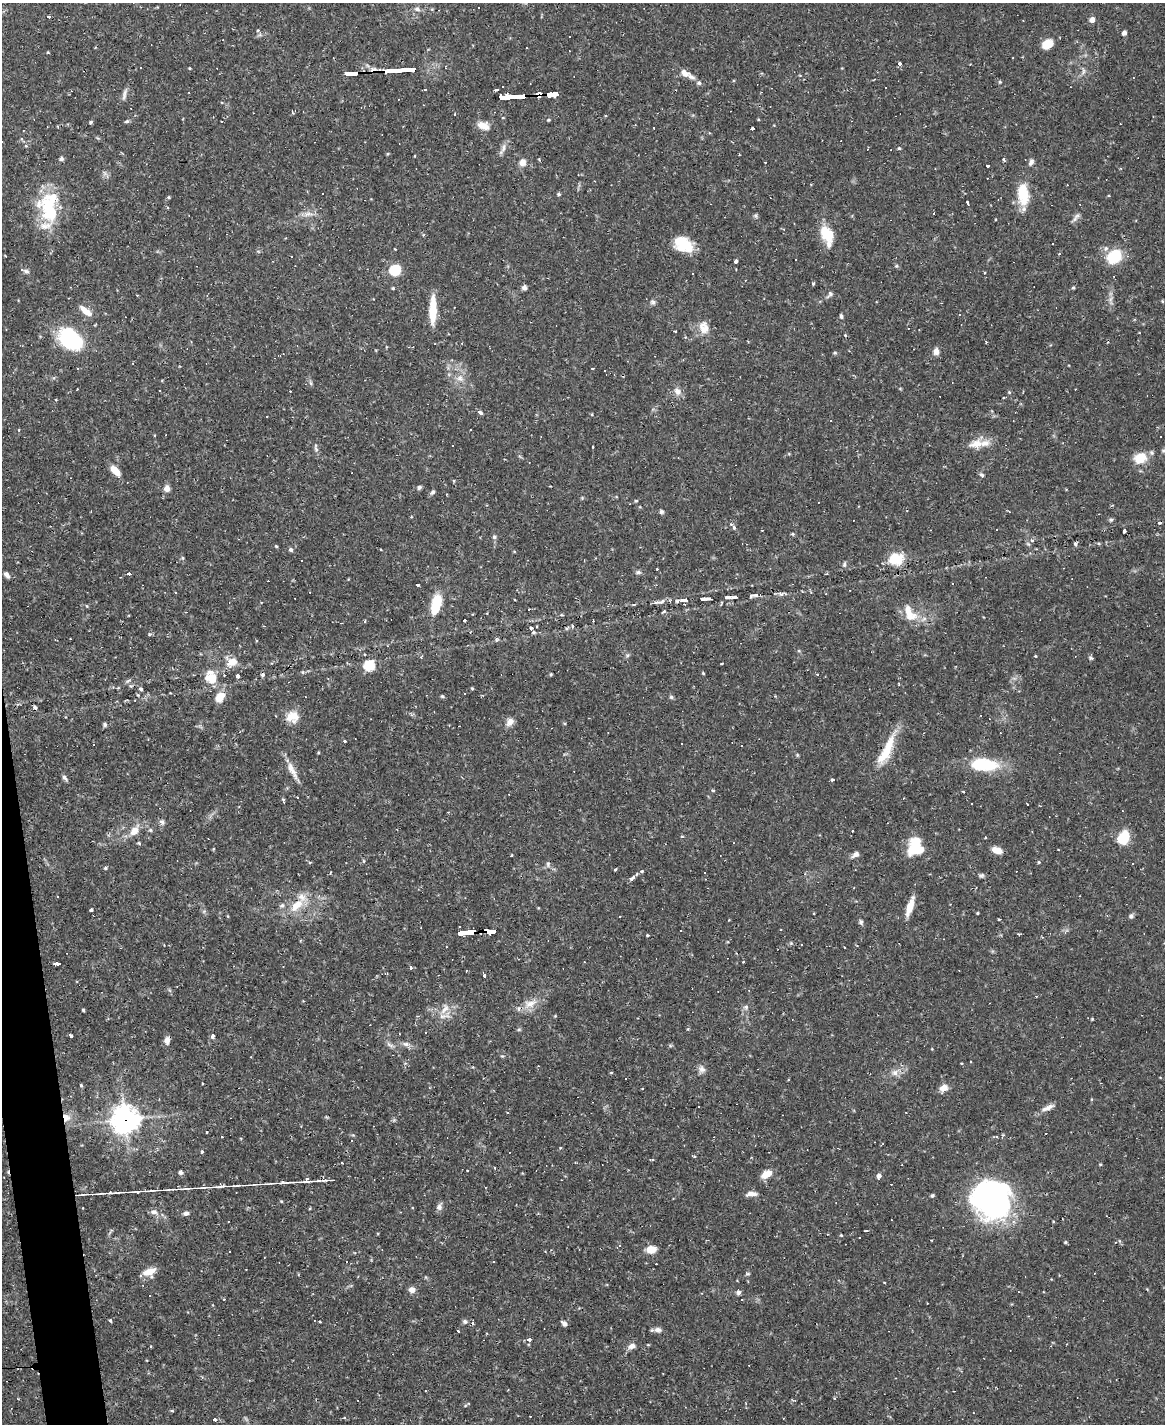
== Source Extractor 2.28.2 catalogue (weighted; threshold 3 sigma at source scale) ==
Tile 7 of 4 x 3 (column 3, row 2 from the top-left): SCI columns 2329-3491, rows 1660-3081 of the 4655 x 4634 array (HDU 1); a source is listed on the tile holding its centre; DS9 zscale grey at full resolution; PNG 1167 x 1426 px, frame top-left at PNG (2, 3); no overlay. Shown black and unused: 2% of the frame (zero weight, under 2 of 3 exposures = <1% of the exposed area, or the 3 px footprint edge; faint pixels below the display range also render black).
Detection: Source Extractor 2.28.2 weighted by HDU 2 'WHT'; one run over the whole footprint, this tile lists its part. Background 0.12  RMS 0.0033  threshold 0.0147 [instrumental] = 3 sigma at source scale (4.5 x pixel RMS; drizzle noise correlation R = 1.50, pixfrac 1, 0.05/0.05 arcsec/px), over >= 5 px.
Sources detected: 371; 3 inside a brighter object's white glare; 87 cosmic-ray / hot-pixel residue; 4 long thin detections or spike segments (spike, bleed or trail) — not listed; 16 inside a brighter listed object's ellipse — not listed separately; the other 261 listed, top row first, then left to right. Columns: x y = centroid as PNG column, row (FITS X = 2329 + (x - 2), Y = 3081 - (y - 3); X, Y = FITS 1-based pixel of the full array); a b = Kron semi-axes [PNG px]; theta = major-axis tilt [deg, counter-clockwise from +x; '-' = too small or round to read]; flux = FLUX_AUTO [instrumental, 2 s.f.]
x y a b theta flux
417 9 8 5 -11 1
49 16 4 3 - 11
1092 20 5 5 - 2.3
258 30 4 4 - 0.45
1124 33 5 4 - 1.1
569 37 3 3 - 0.4
1047 44 9 7 34 6.7
899 63 4 3 - 30
190 68 3 3 - 0.29
399 69 29 3 4 280
1083 71 10 4 90 0.86
353 73 12 3 2 100
685 73 15 9 -29 2.6
1000 82 5 4 - 0.36
699 83 6 6 - 0.73
425 90 3 3 - 0.67
496 90 3 3 - 6.2
124 94 19 4 76 1.2
539 94 6 4 0 58
552 94 10 4 3 96
508 97 20 4 -2 210
503 118 4 3 - 0.31
549 120 5 4 - 0.37
126 121 6 4 26 0.57
91 122 4 3 - 0.56
483 125 15 9 -21 3.5
654 128 3 2 - 0.28
753 129 3 3 - 19
899 148 4 4 - 0.4
503 149 20 5 64 1.6
61 158 6 5 - 0.69
1004 159 4 4 - 0.59
522 162 9 8 - 2
765 162 2 2 - 0.25
1031 162 9 6 69 1.1
987 166 4 3 - 5.7
559 194 5 4 - 0.45
1023 194 25 12 -85 10
169 197 4 3 - 0.36
968 203 3 3 - 3.7
48 206 30 26 6 16
168 208 4 2 - 0.26
308 214 14 5 1 1.8
756 216 6 4 -72 0.51
1075 219 9 6 60 1.1
784 229 4 3 - 0.35
827 234 20 14 -55 7.4
1052 243 3 3 - 0.82
683 244 22 14 -33 9.5
1106 248 8 6 75 0.98
1114 257 12 9 42 15
796 260 3 3 - 1.6
736 261 4 3 - 0.94
896 266 5 5 - 0.42
395 270 6 5 - 30
26 271 8 5 -11 0.73
813 284 4 4 - 0.4
393 288 4 4 - 0.35
524 288 7 6 - 0.83
1073 288 4 3 - 0.4
830 294 10 5 59 0.9
1162 301 5 4 - 0.37
653 302 7 6 - 0.78
433 310 31 7 89 7.8
86 311 16 6 -41 3.7
841 316 5 4 - 0.67
704 328 17 13 -77 3.8
845 335 4 3 - 0.32
71 339 26 18 -38 28
936 351 8 7 - 1.6
835 353 5 4 - 0.42
592 368 3 2 - 0.54
460 378 10 9 - 2.3
311 383 7 4 -71 0.53
677 391 11 9 -54 2
1004 397 3 2 - 0.33
480 412 5 4 - 1.2
19 430 4 3 - 0.27
976 444 18 10 11 4.3
452 445 3 2 - 0.37
316 449 9 4 -56 0.73
1140 458 13 10 22 6.8
115 470 12 6 -49 3.9
982 475 7 5 -52 0.61
419 487 6 5 - 0.7
167 488 7 6 - 2
433 492 8 5 49 0.68
636 501 5 3 - 0.33
661 512 5 5 - 0.6
1111 520 6 5 - 0.65
734 528 6 4 -86 0.52
762 530 3 2 - 0.43
996 530 3 3 - 1.9
1124 531 3 3 - 0.56
793 534 5 3 - 0.34
494 537 6 6 - 0.65
1075 544 5 4 - 0.58
276 546 4 4 - 0.33
291 550 6 5 - 0.69
183 558 6 4 -89 0.41
896 559 20 15 4 7.5
302 561 3 3 - 2.2
844 564 7 5 88 0.61
638 572 7 5 -10 0.74
128 574 4 3 - 6.4
7 575 8 5 -50 1.2
417 584 4 3 - 2.9
754 595 13 3 5 0.89
706 598 10 3 -2 0.87
662 601 7 4 51 0.69
261 602 3 2 - 0.23
436 604 19 8 76 11
634 604 4 3 - 0.4
87 606 5 3 - 0.26
908 610 34 11 -46 5.7
664 611 5 3 - 0.39
464 620 3 3 - 14
593 621 2 2 - 0.32
572 626 5 3 - 0.37
531 628 3 3 - 0.98
534 633 3 3 - 3.1
497 639 6 5 - 0.48
799 651 5 3 - 0.35
627 655 6 4 -44 0.52
1035 656 3 3 - 0.26
421 657 5 3 - 0.28
1091 657 6 4 -6 0.54
231 662 15 12 -2 3.9
721 664 3 2 - 0.26
369 666 6 5 - 23
703 673 5 3 - 0.29
551 674 5 3 - 0.33
817 674 3 2 - 0.48
262 675 5 4 - 0.71
237 676 4 4 - 0.78
211 678 15 13 -38 6
128 681 8 3 44 0.53
472 688 4 3 - 0.37
141 689 5 4 - 0.68
465 694 3 3 - 1.7
442 696 5 4 - 0.42
220 697 13 10 58 4
671 697 5 5 - 0.55
35 707 5 4 - 0.84
292 717 17 15 6 4.3
510 722 12 9 51 1.9
105 725 6 5 - 0.6
345 741 3 3 - 0.51
682 744 2 2 - 0.21
741 746 3 2 - 0.54
886 750 44 11 63 9.9
318 753 3 3 - 0.33
983 765 29 13 -4 17
292 770 29 7 -63 3.4
64 778 8 5 -51 0.84
832 780 3 3 - 0.71
713 790 5 3 - 0.32
963 791 4 2 - 0.27
283 799 6 3 -19 0.38
972 804 3 2 - 0.36
162 822 8 6 -89 0.96
150 830 5 5 - 0.47
134 831 16 9 55 3.6
1032 832 3 2 - 0.22
682 836 5 3 - 0.31
985 837 3 3 - 0.27
1123 838 11 8 56 12
913 849 12 10 -85 8.3
997 850 10 6 -19 3.5
1058 850 3 2 - 0.23
856 854 8 6 33 1.5
511 855 3 2 - 0.38
310 862 4 3 - 0.34
1039 862 4 4 - 0.36
548 864 8 5 79 0.78
105 868 4 4 - 0.52
615 869 4 3 - 0.46
642 871 5 4 - 0.43
704 872 3 3 - 0.72
982 875 7 5 -6 0.68
632 878 9 5 44 1.1
296 905 22 11 43 6.7
910 907 21 6 70 4.7
91 910 4 3 - 0.46
977 913 3 3 - 0.31
1131 916 7 6 - 0.78
999 919 3 2 - 0.34
861 922 7 5 -80 0.67
490 931 8 4 3 86
471 932 10 4 -1 110
647 935 3 3 - 0.6
791 943 5 5 - 0.4
802 944 3 3 - 0.75
743 962 3 3 - 0.28
57 964 4 3 - 26
410 968 4 3 - 1.5
484 975 4 3 - 5.8
530 1004 16 11 15 4.2
746 1007 6 5 - 0.86
445 1009 16 9 59 3.2
84 1010 4 3 - 0.72
555 1016 4 4 - 0.26
1092 1019 5 3 - 0.33
70 1035 4 3 - 5
213 1036 5 4 - 1.1
167 1040 9 7 -89 1.6
406 1044 11 6 -1 1.3
390 1045 13 5 -29 1.2
502 1056 5 4 - 0.38
961 1063 4 2 - 0.25
702 1069 11 9 -52 1.5
611 1073 5 3 - 0.27
895 1073 9 9 - 1.7
81 1085 4 3 - 0.46
944 1088 11 8 25 2.2
1048 1108 19 6 23 2.1
66 1117 11 9 -83 2.7
125 1120 10 9 - 320
207 1132 3 2 - 0.43
222 1137 2 2 - 0.26
560 1148 5 3 - 0.27
202 1152 5 4 - 0.41
342 1163 2 2 - 0.31
1100 1164 4 3 - 0.32
181 1172 5 5 - 0.86
767 1174 13 7 30 3.3
879 1176 5 5 - 1.2
307 1180 10 8 32 1.2
325 1180 13 4 0 1.2
264 1184 23 2 0 1.6
130 1192 17 2 0 0.92
92 1194 29 2 0 1.4
751 1194 12 5 4 1.7
932 1195 5 4 - 0.48
281 1201 4 3 - 0.28
993 1201 37 35 -74 83
439 1207 9 7 69 1.3
154 1212 9 7 0 1.4
186 1213 6 5 - 1
841 1235 4 3 - 0.31
1066 1242 5 4 - 0.4
1115 1242 4 3 - 0.32
651 1249 10 7 9 4.1
494 1262 3 2 - 0.25
149 1271 15 7 19 3.6
748 1274 7 3 8 0.42
412 1290 8 7 - 1.6
738 1292 6 6 - 0.77
224 1299 3 3 - 0.28
110 1321 4 3 - 0.4
320 1321 3 2 - 0.37
465 1321 7 6 - 0.71
564 1324 6 4 -40 1.2
658 1330 11 7 -7 1.4
458 1331 3 2 - 0.3
487 1333 4 3 - 0.25
529 1339 5 3 - 8.4
151 1346 3 2 - 0.3
632 1346 9 7 18 1.7
172 1411 4 4 - 0.35
215 1419 4 3 - 12
Overlapping masked pixels (flux is a lower limit): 10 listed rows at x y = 399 69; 353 73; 539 94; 552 94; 508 97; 490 931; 471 932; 66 1117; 125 1120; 465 1321
Unlisted compact peaks at least as high as the median listed source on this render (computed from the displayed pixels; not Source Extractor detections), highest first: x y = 683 600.